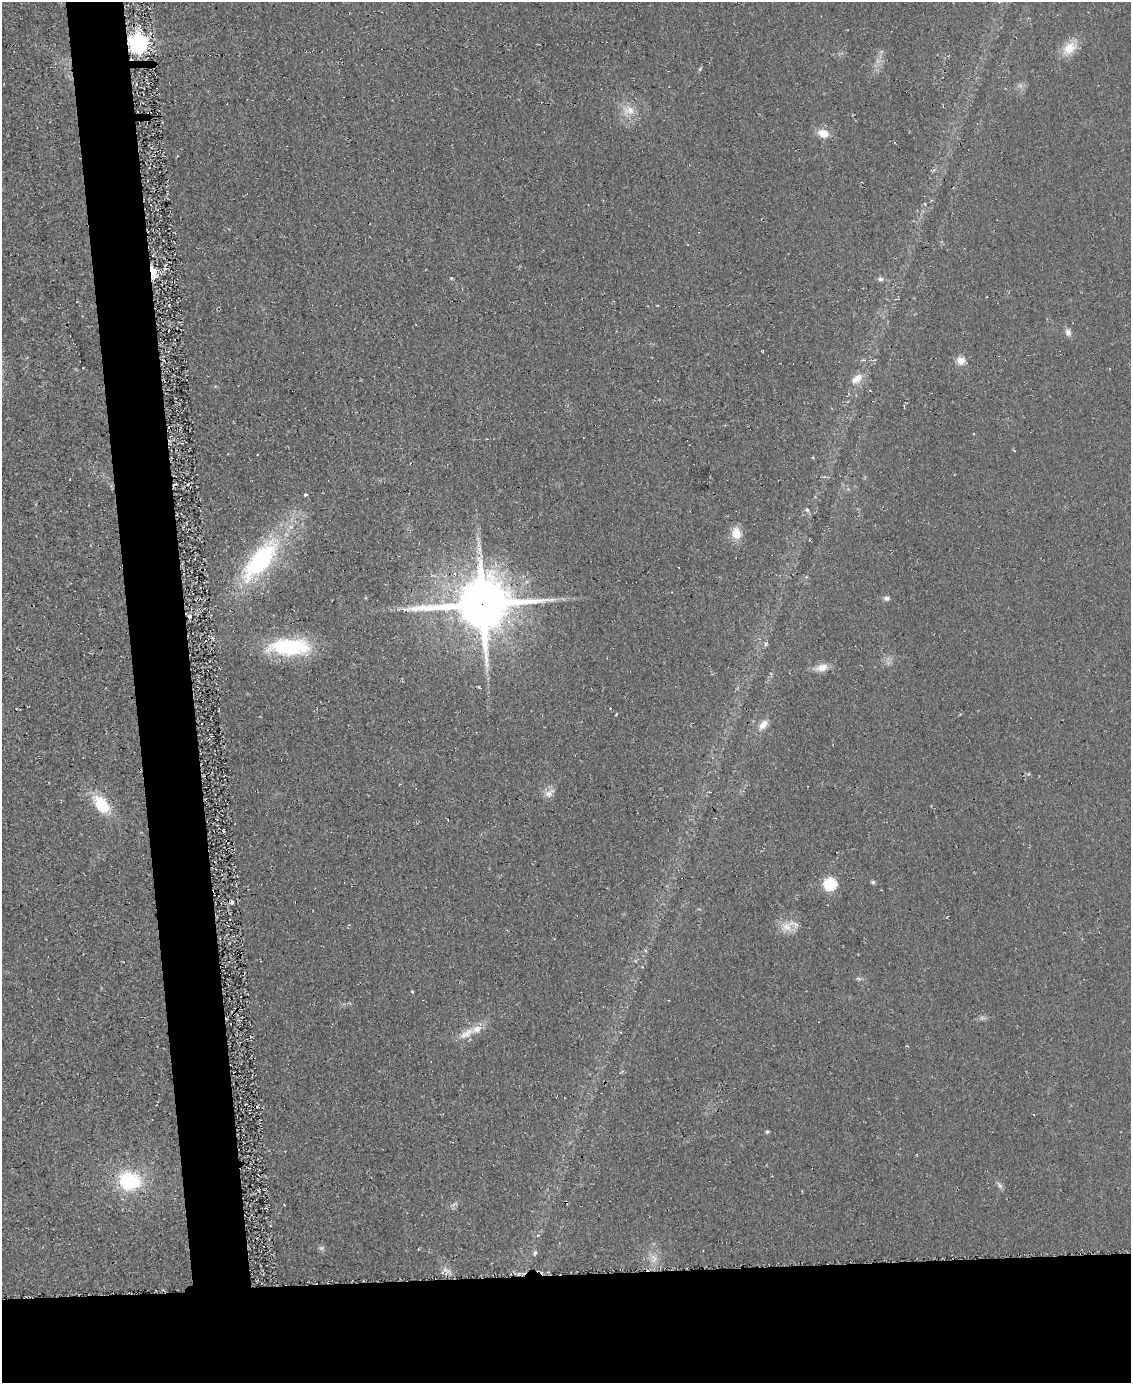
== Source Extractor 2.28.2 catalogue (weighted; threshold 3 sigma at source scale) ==
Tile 11 of 4 x 3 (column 3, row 3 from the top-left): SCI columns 2271-3399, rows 175-1555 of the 4559 x 4551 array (HDU 1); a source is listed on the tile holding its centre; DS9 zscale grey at full resolution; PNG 1133 x 1385 px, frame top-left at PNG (2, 2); no overlay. Shown black and unused: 13% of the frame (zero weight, under 2 of 3 exposures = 3% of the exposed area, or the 3 px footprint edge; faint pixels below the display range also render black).
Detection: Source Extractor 2.28.2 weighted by HDU 2 'WHT'; one run over the whole footprint, this tile lists its part. Background 0.047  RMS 0.013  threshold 0.0597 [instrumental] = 3 sigma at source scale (4.5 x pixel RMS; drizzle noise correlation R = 1.50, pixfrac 1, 0.05/0.05 arcsec/px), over >= 5 px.
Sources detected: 45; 1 too faint to see at this stretch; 3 cosmic-ray / hot-pixel residue — not listed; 1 inside a brighter listed object's ellipse — not listed separately; the other 40 listed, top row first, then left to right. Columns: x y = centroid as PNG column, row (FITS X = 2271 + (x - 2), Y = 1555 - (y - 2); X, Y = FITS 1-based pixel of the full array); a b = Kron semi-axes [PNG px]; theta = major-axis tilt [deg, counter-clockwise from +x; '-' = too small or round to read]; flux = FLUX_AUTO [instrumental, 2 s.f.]
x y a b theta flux
139 43 7 7 - 790
1069 48 22 15 41 22
700 69 6 4 47 1.8
629 110 17 12 4 18
823 133 11 8 -16 18
166 269 4 3 - 2.5
153 273 7 4 -83 120
451 278 4 4 - 1.5
880 279 7 6 - 3.3
1068 332 10 8 -64 6
961 361 10 9 - 11
857 379 17 10 38 13
182 443 3 2 - 1.5
813 457 4 3 - 1.3
305 494 4 3 - 5
807 510 6 5 - 2.5
736 534 14 11 -81 19
260 560 59 23 50 180
886 598 8 6 -8 4.2
482 604 20 16 5 7200
190 616 3 3 - 17
289 647 46 18 0 110
822 667 17 10 13 13
763 725 16 9 52 11
549 793 15 9 40 8.7
101 804 28 16 -53 43
873 882 5 4 - 2.8
830 884 6 6 - 150
232 902 4 3 - 10
787 927 16 14 -15 18
645 950 5 4 - 1.7
642 967 4 3 - 1.1
859 979 8 4 -30 2.5
466 1033 25 10 29 19
767 1132 5 4 - 1.9
129 1181 23 19 -8 92
1000 1185 11 5 -50 3.8
535 1252 8 4 58 2.3
654 1258 14 7 -43 9.4
445 1269 7 4 73 3.3
Overlapping masked pixels (flux is a lower limit): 4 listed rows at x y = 139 43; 153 273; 482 604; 190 616